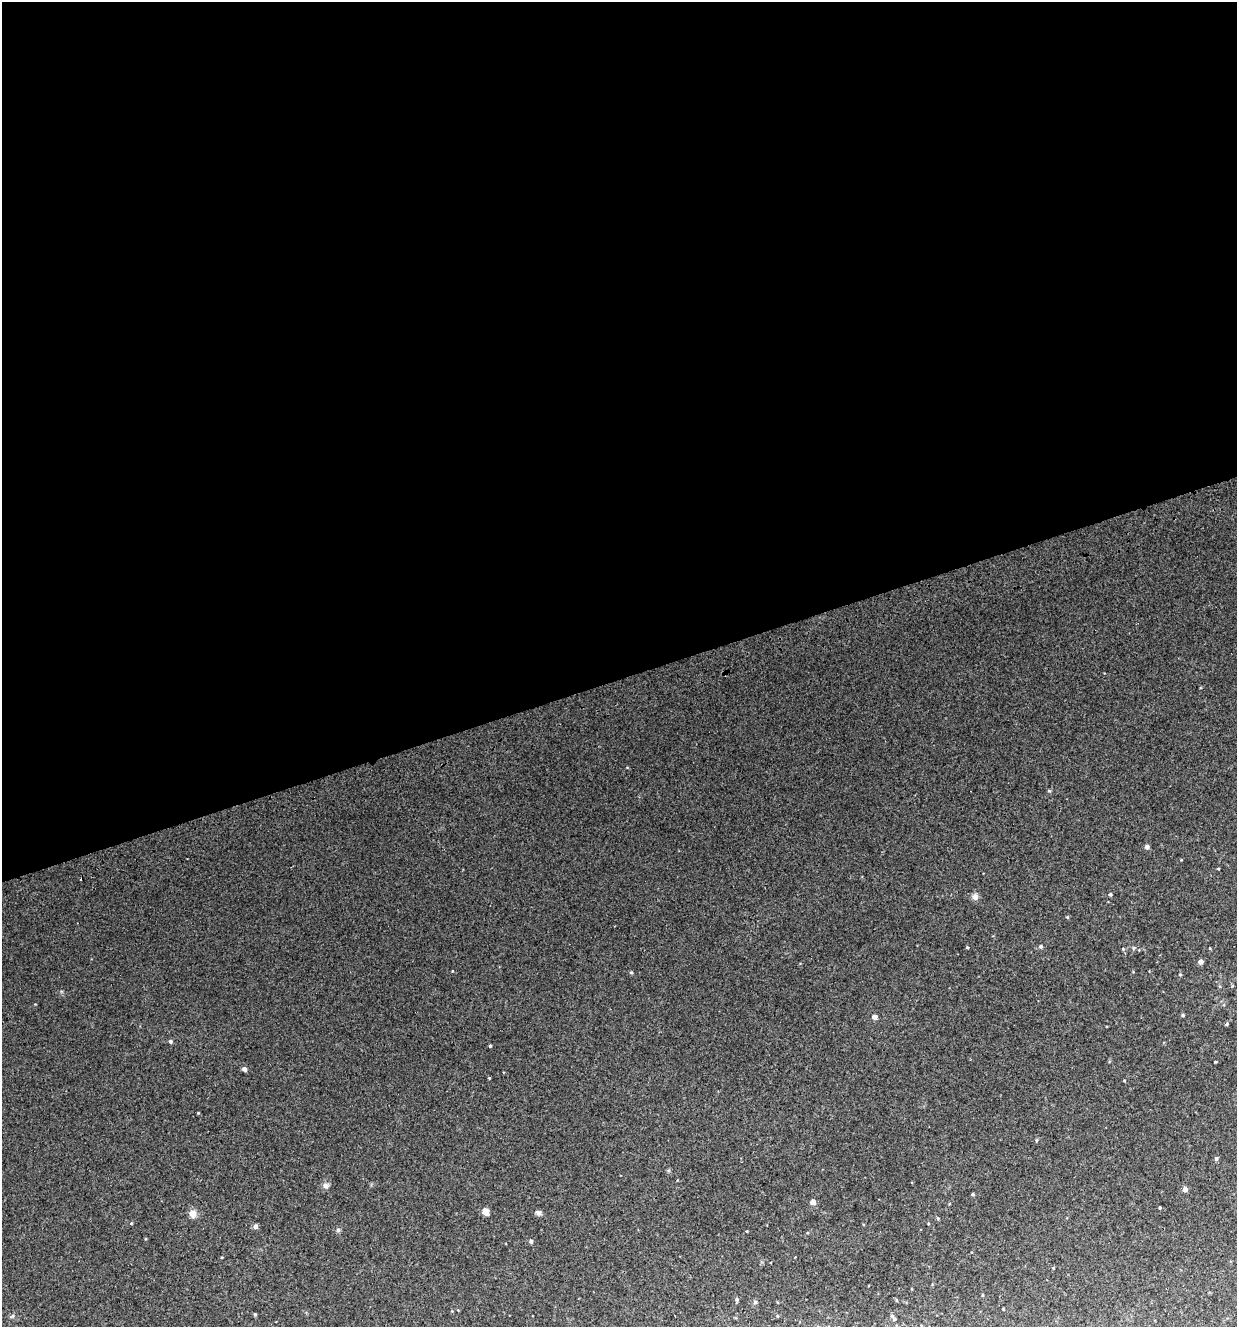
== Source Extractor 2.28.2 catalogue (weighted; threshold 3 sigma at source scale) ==
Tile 2 of 4 x 4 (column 2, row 1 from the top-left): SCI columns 1338-2572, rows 4022-5346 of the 5195 x 5393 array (HDU 1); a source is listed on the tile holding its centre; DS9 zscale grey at full resolution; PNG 1239 x 1329 px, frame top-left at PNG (2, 2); no overlay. Shown black and unused: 51% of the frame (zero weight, under 2 of 3 exposures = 3% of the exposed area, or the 3 px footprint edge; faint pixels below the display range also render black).
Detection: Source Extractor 2.28.2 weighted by HDU 2 'WHT'; one run over the whole footprint, this tile lists its part. Background 0.0199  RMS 0.008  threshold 0.036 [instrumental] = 3 sigma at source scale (4.5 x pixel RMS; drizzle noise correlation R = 1.50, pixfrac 1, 0.0396/0.0396 arcsec/px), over >= 5 px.
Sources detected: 37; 1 cosmic-ray / hot-pixel residue — not listed; the other 36 listed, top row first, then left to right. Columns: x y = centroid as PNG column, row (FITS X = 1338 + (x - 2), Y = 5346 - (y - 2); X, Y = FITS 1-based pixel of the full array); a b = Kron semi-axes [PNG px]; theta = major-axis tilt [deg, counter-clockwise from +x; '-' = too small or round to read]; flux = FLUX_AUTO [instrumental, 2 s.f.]
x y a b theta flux
1049 791 5 3 - 0.69
1147 847 4 4 - 2.4
1110 894 4 4 - 1.1
975 897 9 8 - 2.9
1067 917 4 4 - 0.6
1041 946 5 5 - 1.3
967 947 4 3 - 0.6
1201 962 5 4 - 3.1
631 972 5 3 - 0.7
1180 974 5 3 - 0.58
1183 1015 4 4 - 0.84
875 1017 4 4 - 4.3
1227 1024 4 4 - 0.92
170 1041 4 4 - 1.4
490 1046 3 3 - 0.77
1215 1062 4 2 - 0.49
244 1069 6 5 - 1.6
1124 1081 4 3 - 0.57
1216 1159 6 4 76 1.1
326 1186 8 7 - 2.6
1185 1190 5 5 - 2.6
973 1194 4 4 - 0.85
813 1202 4 4 - 5.8
1160 1208 3 2 - 0.72
485 1212 5 4 - 13
538 1213 6 6 - 2.1
192 1214 11 9 -79 3.8
255 1226 4 4 - 3
338 1230 6 4 45 1.1
531 1241 4 4 - 1.9
737 1299 5 5 - 1.1
896 1300 5 3 - 0.56
755 1302 5 5 - 1.1
255 1314 4 3 - 0.92
777 1316 4 3 - 0.49
894 1319 8 4 -47 1.5
Unlisted compact peaks at least as high as the median listed source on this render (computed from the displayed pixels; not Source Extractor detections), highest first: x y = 198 1113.